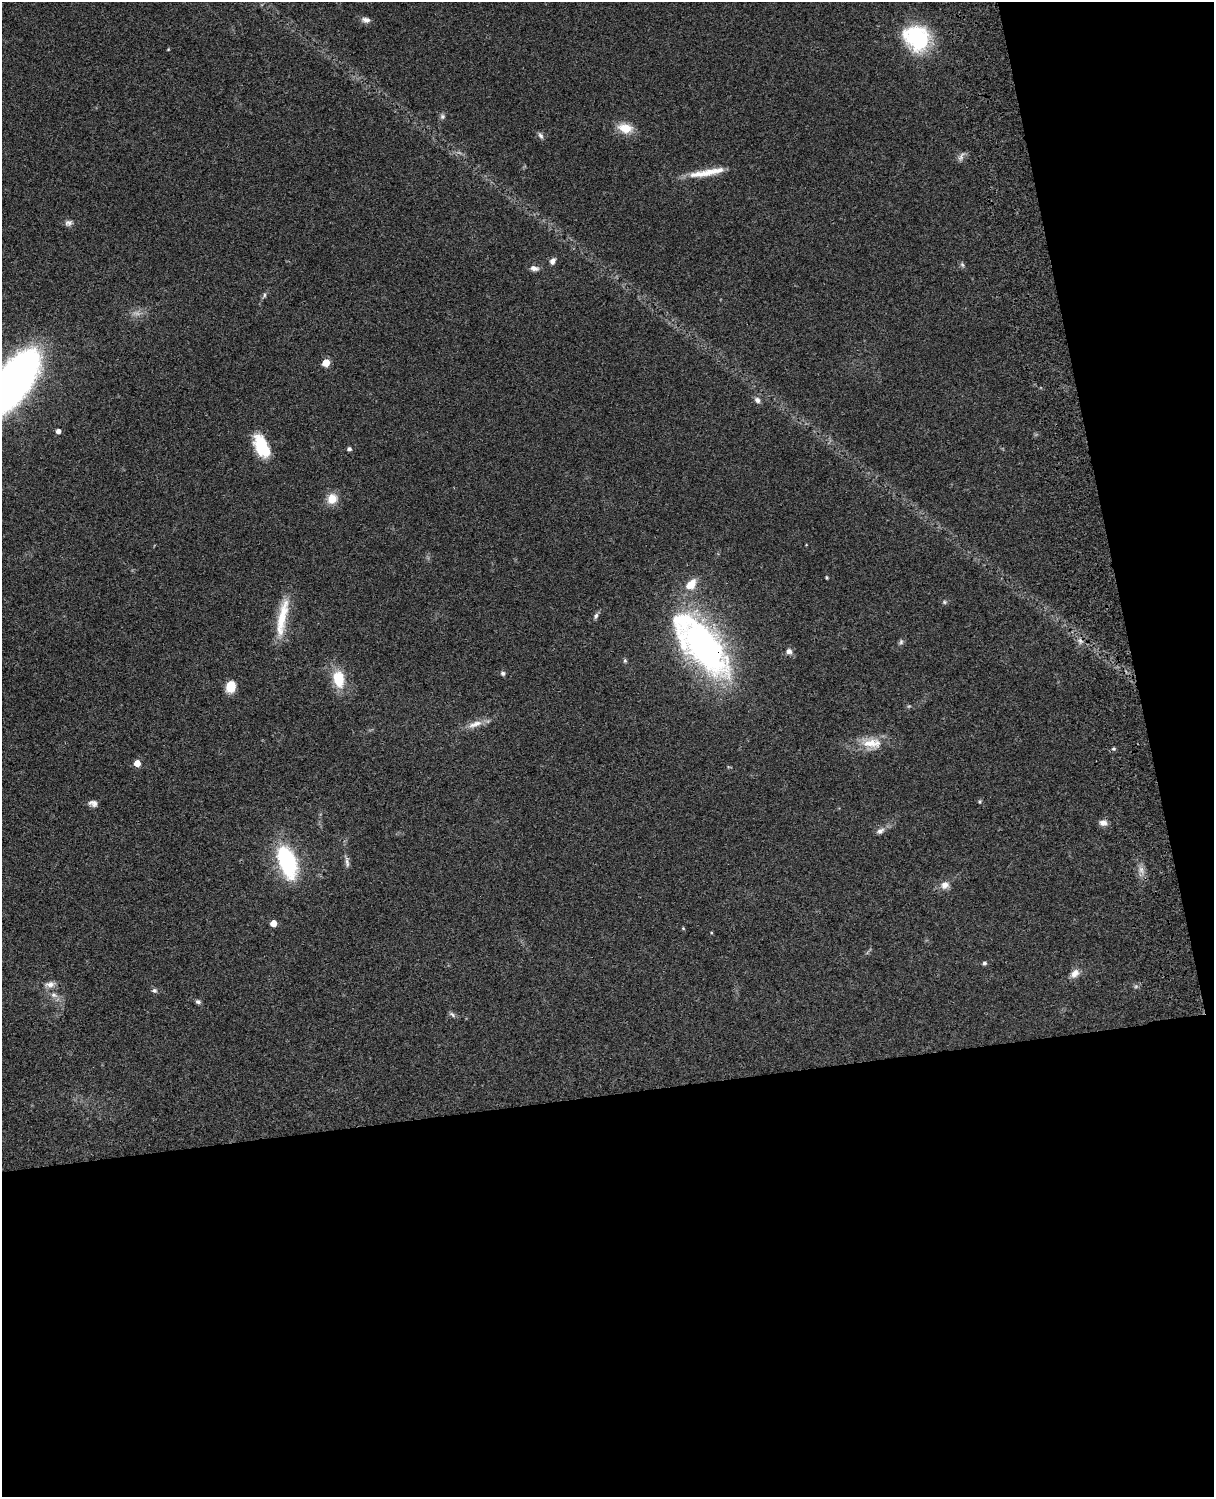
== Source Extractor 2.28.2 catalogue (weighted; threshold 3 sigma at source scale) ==
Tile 12 of 4 x 3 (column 4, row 3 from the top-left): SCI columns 3758-4969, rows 278-1772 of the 5088 x 4927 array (HDU 1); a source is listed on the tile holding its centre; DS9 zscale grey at full resolution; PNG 1216 x 1499 px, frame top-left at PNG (2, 2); no overlay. Shown black and unused: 33% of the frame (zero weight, under 3 of 4 exposures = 6% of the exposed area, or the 3 px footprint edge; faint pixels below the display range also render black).
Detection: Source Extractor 2.28.2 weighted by HDU 2 'WHT'; one run over the whole footprint, this tile lists its part. Background 0.0962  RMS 0.0063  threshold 0.0282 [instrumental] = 3 sigma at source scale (4.5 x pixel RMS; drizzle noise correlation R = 1.50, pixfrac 1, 0.05/0.05 arcsec/px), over >= 5 px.
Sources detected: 58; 3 too faint to see at this stretch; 2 cosmic-ray / hot-pixel residue — not listed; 1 inside a brighter listed object's ellipse — not listed separately; the other 52 listed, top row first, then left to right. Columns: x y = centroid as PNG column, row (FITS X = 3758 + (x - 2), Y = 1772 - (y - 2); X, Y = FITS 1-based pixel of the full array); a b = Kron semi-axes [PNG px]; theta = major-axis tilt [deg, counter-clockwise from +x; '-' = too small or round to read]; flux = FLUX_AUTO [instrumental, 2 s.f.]
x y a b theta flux
366 20 10 6 -10 3
916 38 29 25 -42 54
168 50 5 3 - 0.47
442 116 7 6 - 1.6
625 128 17 11 -13 11
541 135 10 5 -61 1.8
961 157 15 6 65 2.3
707 172 51 8 10 14
68 223 10 7 21 2.3
553 261 8 6 58 2.8
962 265 7 5 -68 1.3
534 268 11 7 -9 3
264 295 8 4 66 1.3
326 363 5 5 - 16
13 383 43 18 54 750
757 400 9 7 -45 2.3
58 431 4 4 - 3.1
261 446 27 14 -65 22
349 449 4 4 - 1.8
332 499 11 10 - 9.3
827 577 5 3 - 0.63
691 584 16 10 46 9.3
944 602 6 5 - 1
596 616 8 6 77 1.7
282 618 55 11 80 21
901 642 8 6 57 1.4
704 646 63 30 -50 220
789 651 8 7 - 2.6
625 661 5 4 - 1
503 673 6 5 - 1.4
338 679 22 14 -78 18
230 687 10 8 76 14
475 724 23 8 20 6.6
872 743 29 14 -3 14
137 763 5 5 - 8.6
980 802 6 4 71 0.78
93 803 11 7 -16 2.9
1103 823 11 8 -3 3.3
880 831 11 8 28 2.9
287 861 24 12 -71 84
347 862 16 5 -85 2.6
1141 870 11 7 -71 3.7
945 885 10 9 - 4.6
273 923 5 5 - 8.5
683 928 4 4 - 0.62
984 963 5 4 - 1.6
1075 973 13 9 43 4.5
50 984 13 8 10 4
154 990 8 6 -19 1.6
54 995 10 7 -18 3.1
198 1002 6 5 - 1.6
452 1015 10 5 -40 1.6
Overlapping masked pixels (flux is a lower limit): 1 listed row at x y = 704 646
Isophote crosses this tile's border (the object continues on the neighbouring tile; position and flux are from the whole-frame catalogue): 1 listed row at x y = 13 383